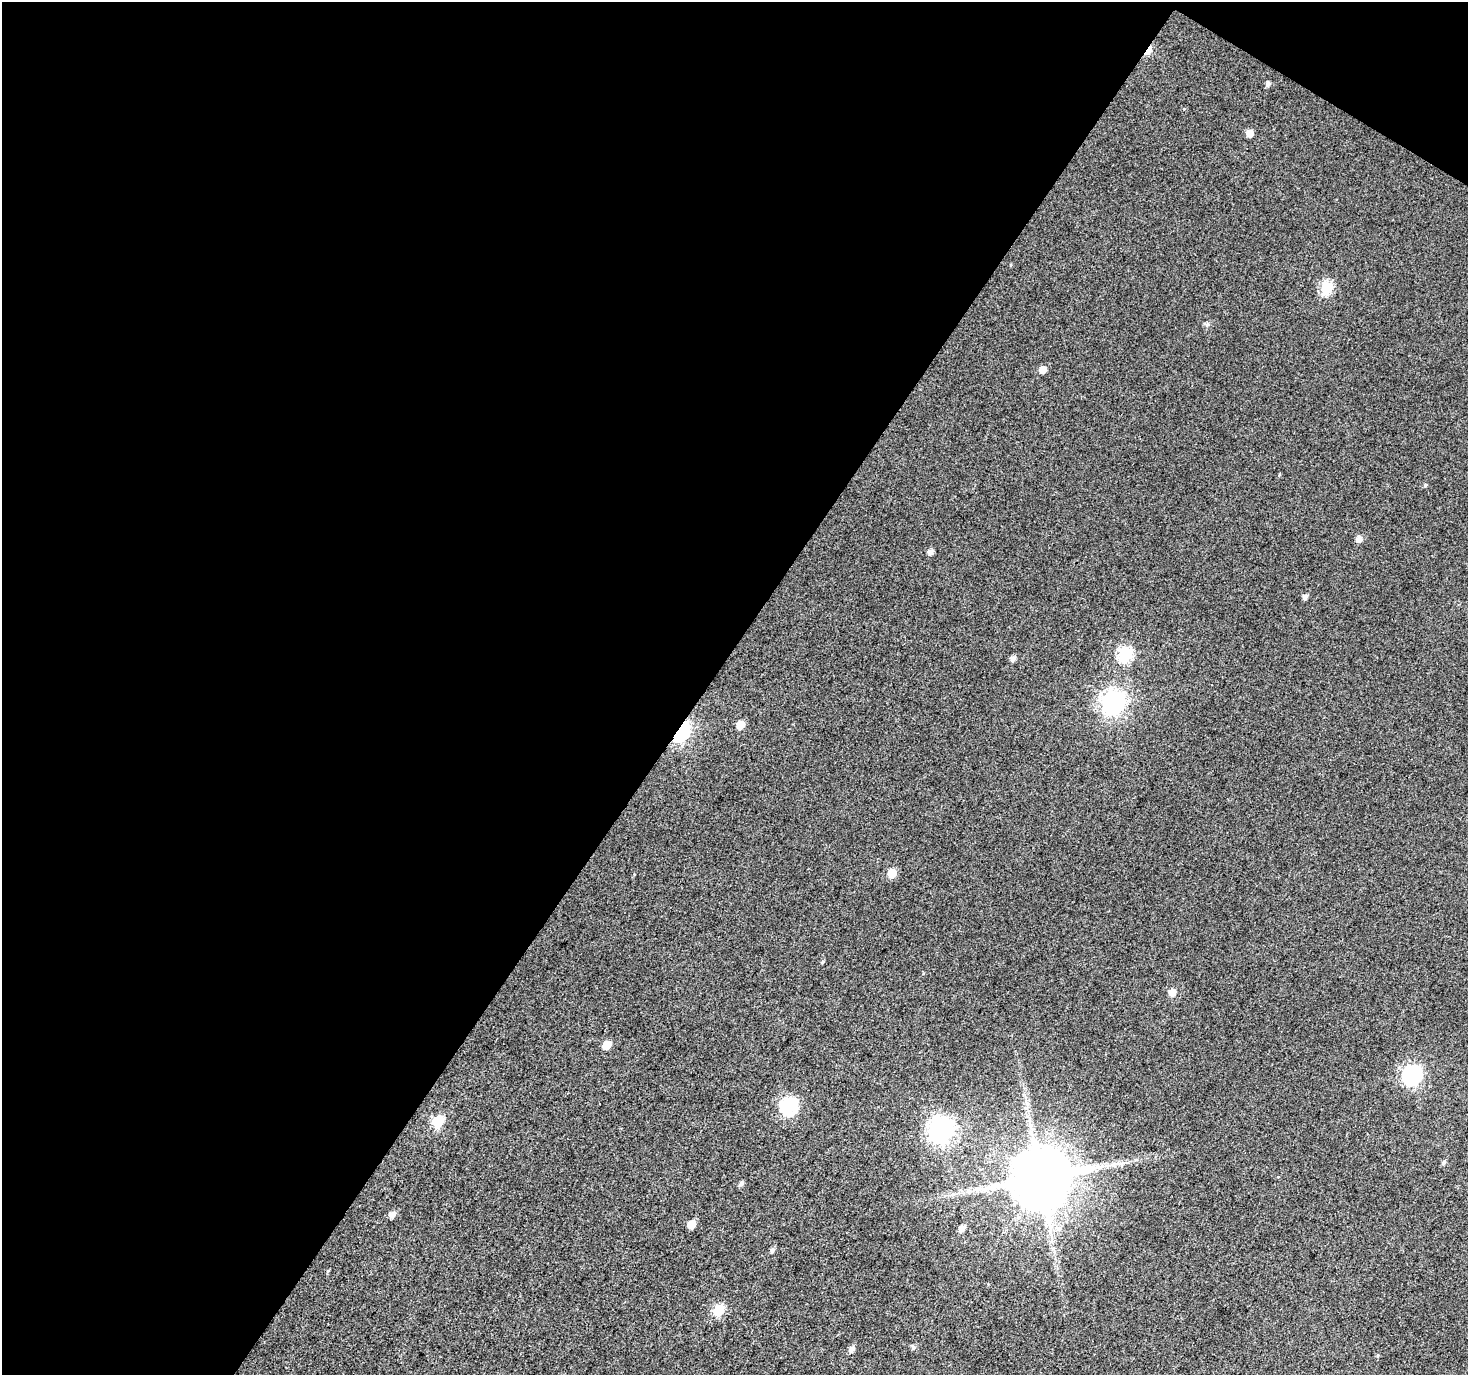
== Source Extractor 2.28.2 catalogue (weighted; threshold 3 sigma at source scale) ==
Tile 1 of 2 x 2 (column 1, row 1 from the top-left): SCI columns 2-1467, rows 1493-2865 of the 2934 x 2965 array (HDU 1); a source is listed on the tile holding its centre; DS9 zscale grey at full resolution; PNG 1470 x 1377 px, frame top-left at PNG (2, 2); no overlay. Shown black and unused: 49% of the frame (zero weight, under 3 of 4 exposures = <1% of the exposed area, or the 3 px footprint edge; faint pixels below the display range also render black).
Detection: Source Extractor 2.28.2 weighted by HDU 2 'WHT'; one run over the whole footprint, this tile lists its part. Background 0.0154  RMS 0.011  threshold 0.05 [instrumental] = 3 sigma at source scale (4.5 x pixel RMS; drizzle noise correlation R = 1.50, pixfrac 1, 0.0396/0.0396 arcsec/px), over >= 5 px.
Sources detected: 33; all 33 listed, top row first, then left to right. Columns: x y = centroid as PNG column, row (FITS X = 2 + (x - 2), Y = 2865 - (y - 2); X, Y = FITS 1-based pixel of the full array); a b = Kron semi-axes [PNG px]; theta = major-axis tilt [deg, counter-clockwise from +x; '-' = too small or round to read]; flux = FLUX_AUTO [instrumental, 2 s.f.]
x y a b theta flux
1149 50 11 4 57 23
1268 84 5 5 - 3.7
1250 133 6 5 - 9
1327 287 7 6 - 82
1043 370 6 5 - 10
1425 485 5 4 - 1.6
1359 539 6 5 - 7.1
931 552 6 5 - 5
1305 596 6 5 - 3.7
1125 654 7 6 - 130
1013 658 6 5 - 4.6
1113 702 9 8 - 640
740 725 6 6 - 14
681 731 9 6 58 380
892 873 6 6 - 22
823 961 5 3 - 1.1
1172 992 6 6 - 8.5
607 1045 6 5 - 18
1412 1075 9 8 - 300
789 1106 8 7 - 200
438 1122 6 6 - 66
940 1130 10 9 - 650
1444 1162 7 5 53 2.3
1041 1178 16 15 - 8400
741 1183 6 5 - 3
392 1214 7 6 - 5.4
692 1224 6 5 - 15
962 1228 7 5 50 5.6
1059 1228 8 7 - 4.1
772 1250 7 5 62 2.7
719 1310 6 6 - 50
913 1347 7 6 - 2.4
851 1349 7 6 - 4.7
Overlapping masked pixels (flux is a lower limit): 2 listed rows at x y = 1149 50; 681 731